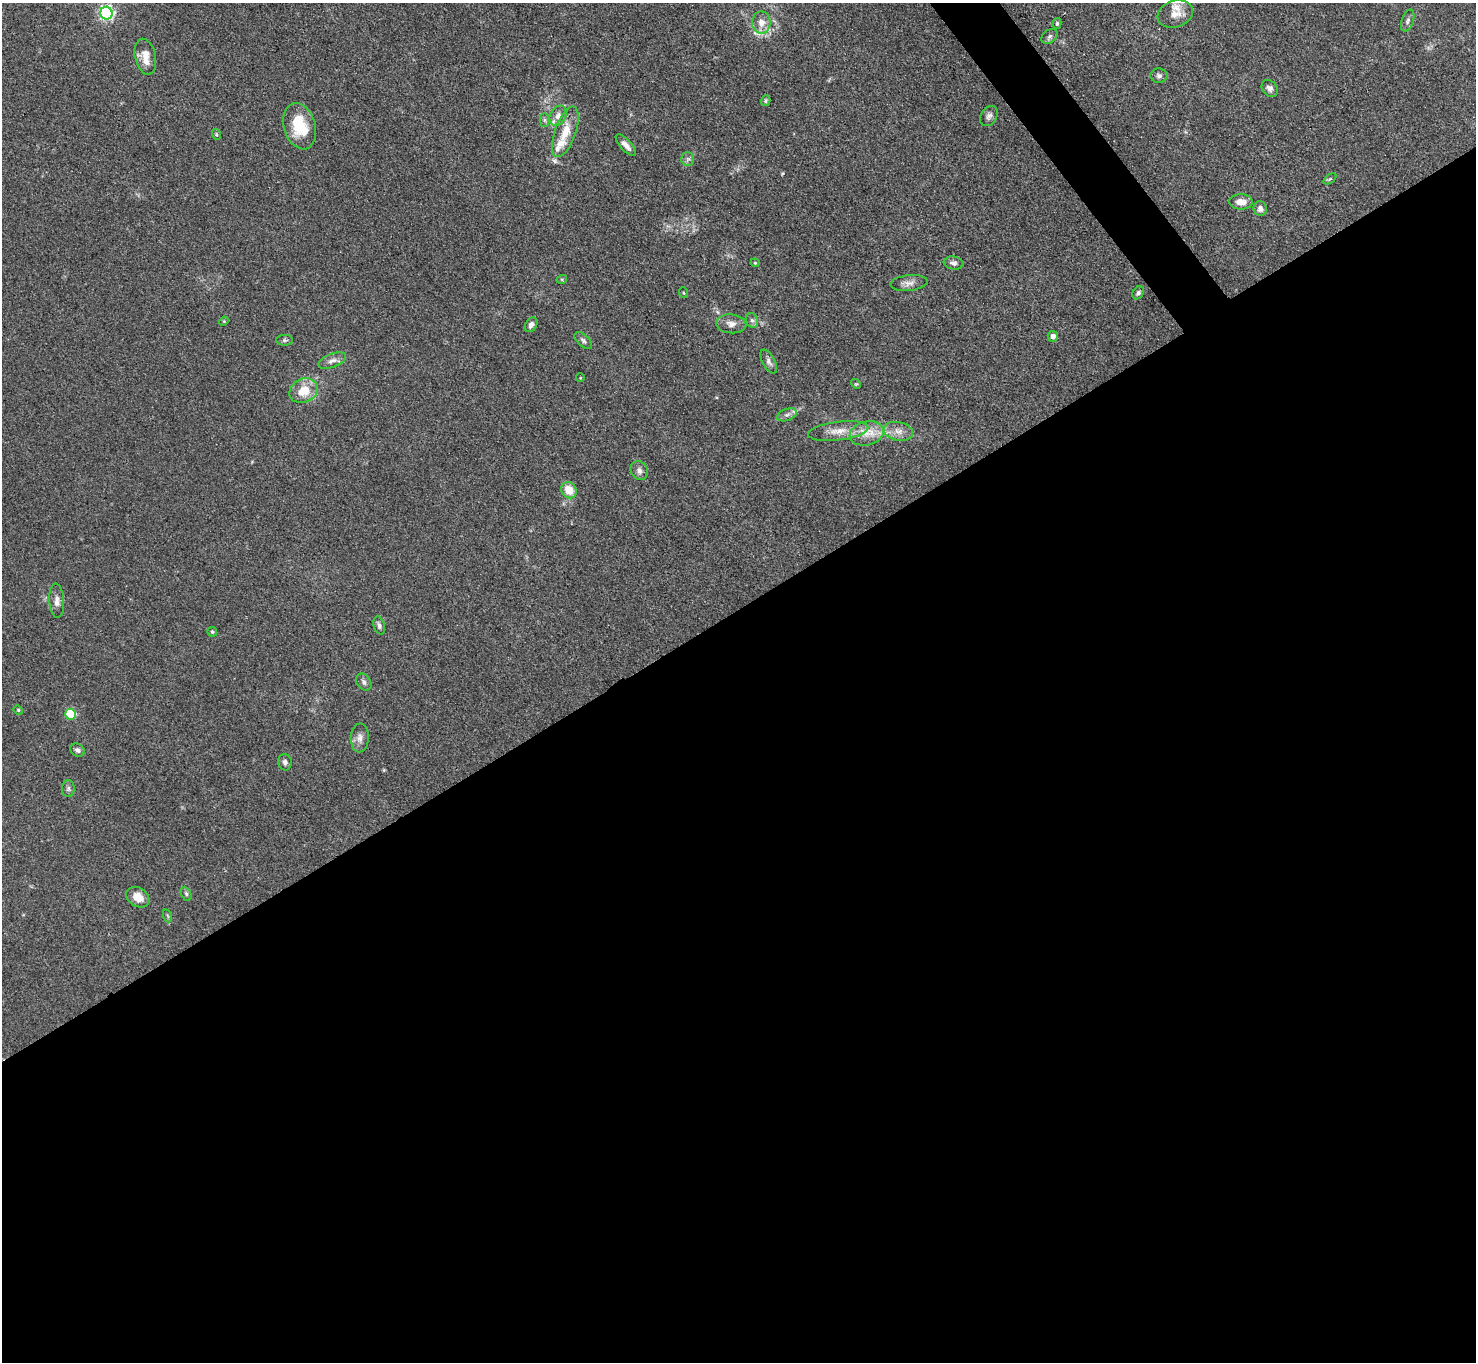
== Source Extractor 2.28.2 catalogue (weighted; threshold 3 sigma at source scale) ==
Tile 15 of 4 x 4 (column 3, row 4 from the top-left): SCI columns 2949-4422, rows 298-1657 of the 5898 x 5892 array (HDU 1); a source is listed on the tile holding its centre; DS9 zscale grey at full resolution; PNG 1478 x 1364 px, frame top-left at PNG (2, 3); each listed source drawn as its Kron ellipse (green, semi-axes under 4 px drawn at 4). Shown black and unused: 57% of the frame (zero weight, under 3 of 4 exposures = <1% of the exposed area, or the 3 px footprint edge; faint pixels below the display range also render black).
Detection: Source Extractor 2.28.2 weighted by HDU 2 'WHT'; one run over the whole footprint, this tile lists its part. Background 0.0607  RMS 0.0053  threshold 0.0238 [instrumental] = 3 sigma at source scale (4.5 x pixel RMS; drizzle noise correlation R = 1.50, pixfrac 1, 0.05/0.05 arcsec/px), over >= 5 px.
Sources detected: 60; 2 inside a brighter listed object's ellipse — not listed separately; the other 58 listed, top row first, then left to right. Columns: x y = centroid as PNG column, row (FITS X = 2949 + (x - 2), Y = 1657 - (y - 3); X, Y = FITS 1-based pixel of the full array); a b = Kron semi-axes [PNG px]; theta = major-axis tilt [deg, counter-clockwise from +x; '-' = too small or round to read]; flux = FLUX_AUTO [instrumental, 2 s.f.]
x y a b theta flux
106 13 6 6 - 130
1175 14 18 13 19 7.4
1408 21 11 6 72 1.7
761 23 11 9 -89 5.3
1057 23 5 4 - 0.84
1049 36 9 6 40 1.5
145 57 18 10 -77 6.8
1159 76 8 7 - 1.7
1270 88 9 7 -52 2.2
766 101 5 4 - 0.74
558 116 11 7 62 3
989 116 11 8 59 2.1
544 120 7 4 -89 1.1
300 126 23 15 -73 18
565 132 26 10 70 11
216 134 5 3 - 0.58
626 145 14 5 -48 3.1
688 159 7 6 - 1.5
1330 179 7 4 37 0.66
1241 202 12 7 -1 4.8
1260 209 7 6 - 2.7
755 263 4 4 - 0.51
954 263 10 6 -7 1.9
562 279 5 3 - 0.59
909 283 19 8 5 3.3
684 293 5 3 - 0.47
1138 293 7 5 57 1.3
752 320 7 6 - 1.5
224 321 5 4 - 0.48
731 324 15 9 -6 3.7
531 325 8 5 59 2.3
1053 336 5 5 - 3
285 340 8 5 3 1.1
583 340 10 6 -42 1.6
332 361 14 6 21 2.7
769 361 13 6 -62 2.1
580 378 4 3 - 0.36
856 384 5 4 - 0.61
304 391 15 11 26 11
787 415 10 6 20 2
838 431 30 9 7 8.1
898 431 15 9 -12 4.7
867 433 17 12 13 8
639 470 10 8 -59 2.4
569 490 8 7 - 9.2
57 601 17 7 -87 3.3
379 625 9 5 -73 1.6
212 632 5 4 - 0.79
364 682 9 7 -56 1.8
18 710 5 4 - 0.6
71 714 5 5 - 32
360 738 14 9 87 3.3
77 750 7 6 - 1.7
285 762 8 7 - 1.5
68 788 8 6 89 1.5
186 894 7 5 -64 1
138 897 12 9 -33 5.7
168 916 6 4 -70 0.65